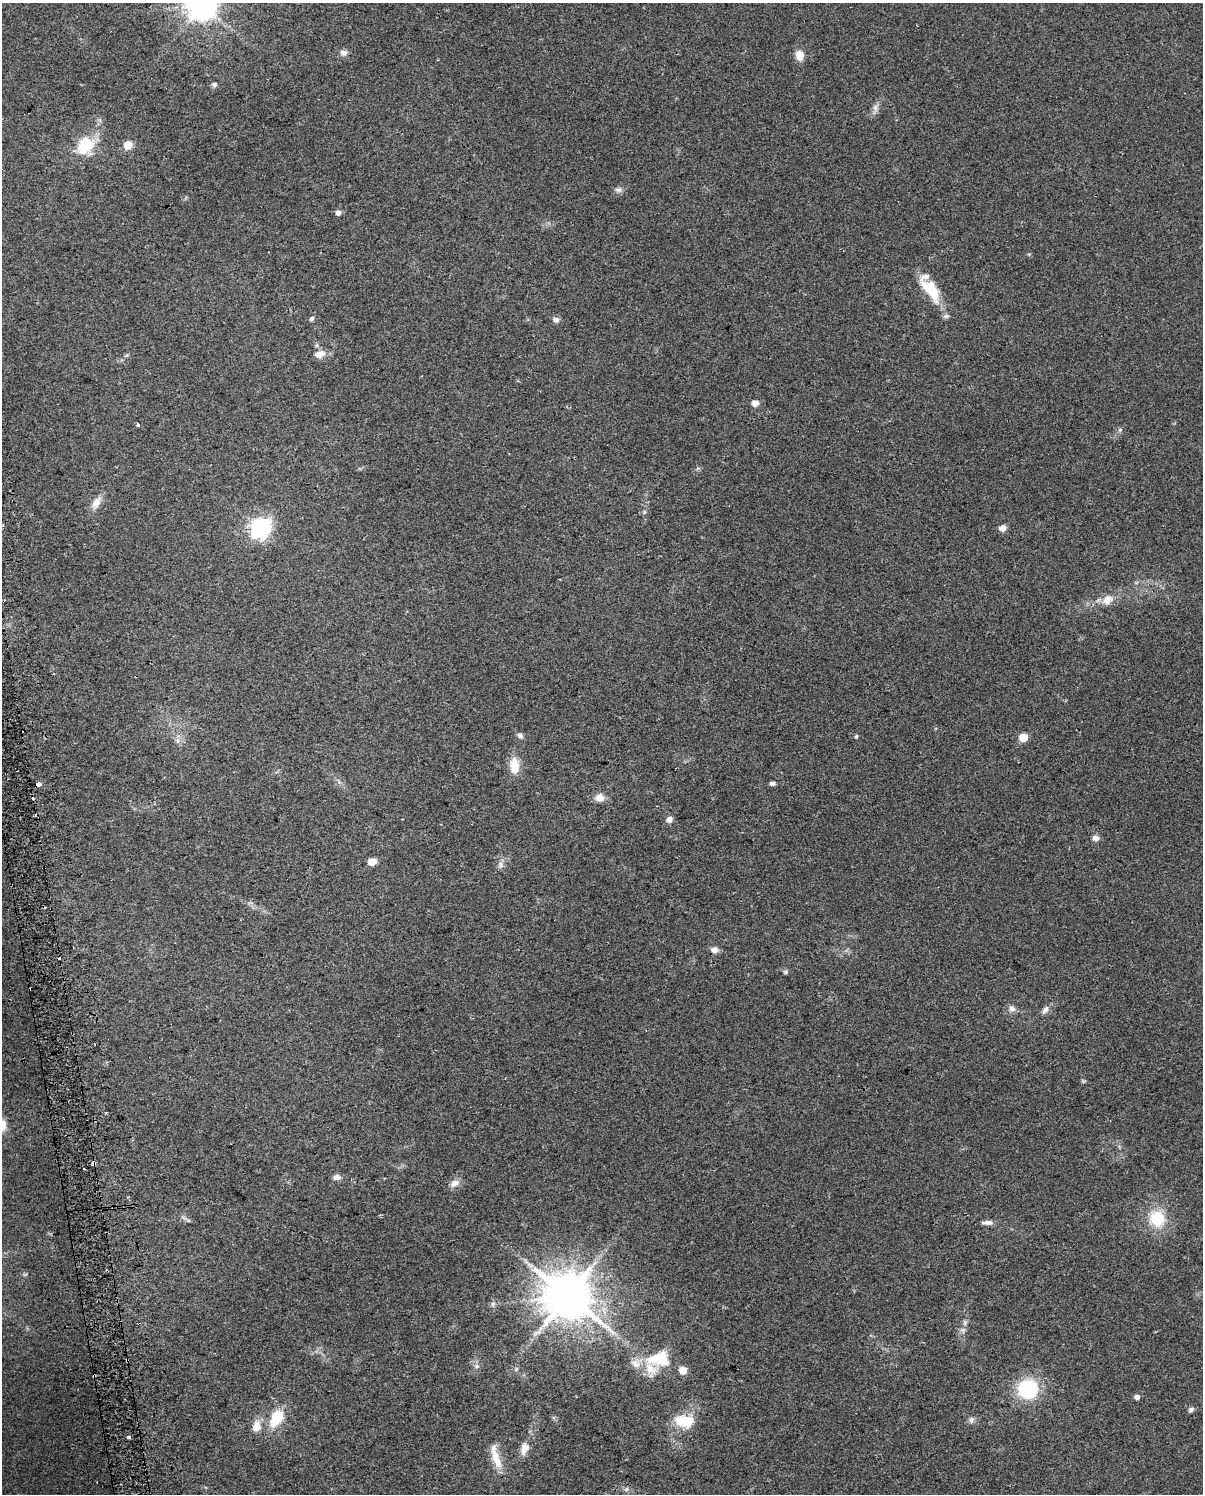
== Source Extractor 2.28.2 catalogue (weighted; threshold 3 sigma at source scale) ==
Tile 7 of 4 x 3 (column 3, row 2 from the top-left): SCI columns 2432-3632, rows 1519-3010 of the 4864 x 4573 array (HDU 1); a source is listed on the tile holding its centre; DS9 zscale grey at full resolution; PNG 1205 x 1496 px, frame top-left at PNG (2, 3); no overlay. Shown black and unused: <1% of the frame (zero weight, under 2 of 3 exposures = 2% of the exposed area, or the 3 px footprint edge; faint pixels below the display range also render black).
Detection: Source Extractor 2.28.2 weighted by HDU 2 'WHT'; one run over the whole footprint, this tile lists its part. Background 0.0646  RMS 0.0088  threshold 0.0397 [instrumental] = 3 sigma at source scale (4.5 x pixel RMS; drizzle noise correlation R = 1.50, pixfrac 1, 0.0396/0.0396 arcsec/px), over >= 5 px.
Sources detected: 73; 2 inside a brighter object's white glare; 5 cosmic-ray / hot-pixel residue — not listed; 4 inside a brighter listed object's ellipse — not listed separately; the other 62 listed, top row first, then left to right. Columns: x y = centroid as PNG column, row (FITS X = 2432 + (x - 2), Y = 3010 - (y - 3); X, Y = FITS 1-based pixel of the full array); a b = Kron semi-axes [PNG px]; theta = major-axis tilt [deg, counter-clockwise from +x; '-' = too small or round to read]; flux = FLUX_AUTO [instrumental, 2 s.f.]
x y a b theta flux
202 5 9 9 - 1400
344 53 9 7 -17 4
800 55 9 7 -81 13
214 84 7 5 18 2.2
875 108 10 7 -84 3.9
85 143 23 17 -15 26
128 145 5 5 - 20
618 190 10 6 -7 3
338 212 5 5 - 4.6
930 289 36 15 -52 28
312 318 7 5 46 1.9
556 320 7 6 - 4
319 354 12 8 24 7.6
755 403 6 5 - 7.4
137 425 4 3 - 6.8
96 503 19 10 57 8.1
644 512 6 5 - 1.3
261 528 8 7 - 390
1002 528 8 7 - 4.7
1107 599 17 12 29 10
520 735 8 7 - 2.6
856 736 6 4 67 1.1
1023 737 5 5 - 26
178 740 10 5 90 2.8
514 765 19 11 -85 15
772 783 6 4 -8 2.5
38 785 4 3 - 22
600 798 9 8 - 8.9
669 819 8 7 - 4
1095 838 9 7 -3 3.7
372 861 5 5 - 16
501 865 11 6 -74 3.5
714 950 7 6 - 5.5
786 972 7 5 -14 1.7
1012 1008 9 8 - 4
1045 1010 11 7 59 3.9
1083 1081 5 5 - 1.2
93 1163 4 3 - 39
337 1177 10 7 1 4
455 1183 13 9 29 5.8
1157 1219 21 19 -71 30
988 1222 14 5 0 4.2
529 1264 7 4 -20 2.4
568 1296 14 13 - 3700
493 1304 7 5 45 2.2
963 1330 8 6 20 2.7
657 1357 36 13 25 25
127 1360 3 3 - 7.7
477 1366 7 6 - 2.3
683 1370 5 5 - 14
94 1376 3 3 - 4
1028 1389 13 13 - 80
1137 1397 5 5 - 3.4
1191 1409 7 6 - 2.4
276 1418 23 14 60 26
971 1420 9 6 82 2.7
683 1421 19 11 -4 28
256 1427 11 9 75 11
128 1437 4 3 - 3.6
524 1448 16 11 72 8.1
496 1458 35 10 -73 16
626 1489 7 4 2 1.9
Overlapping masked pixels (flux is a lower limit): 3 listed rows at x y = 93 1163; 127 1360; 94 1376
Isophote crosses this tile's border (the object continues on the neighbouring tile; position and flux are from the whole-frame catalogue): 1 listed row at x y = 202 5